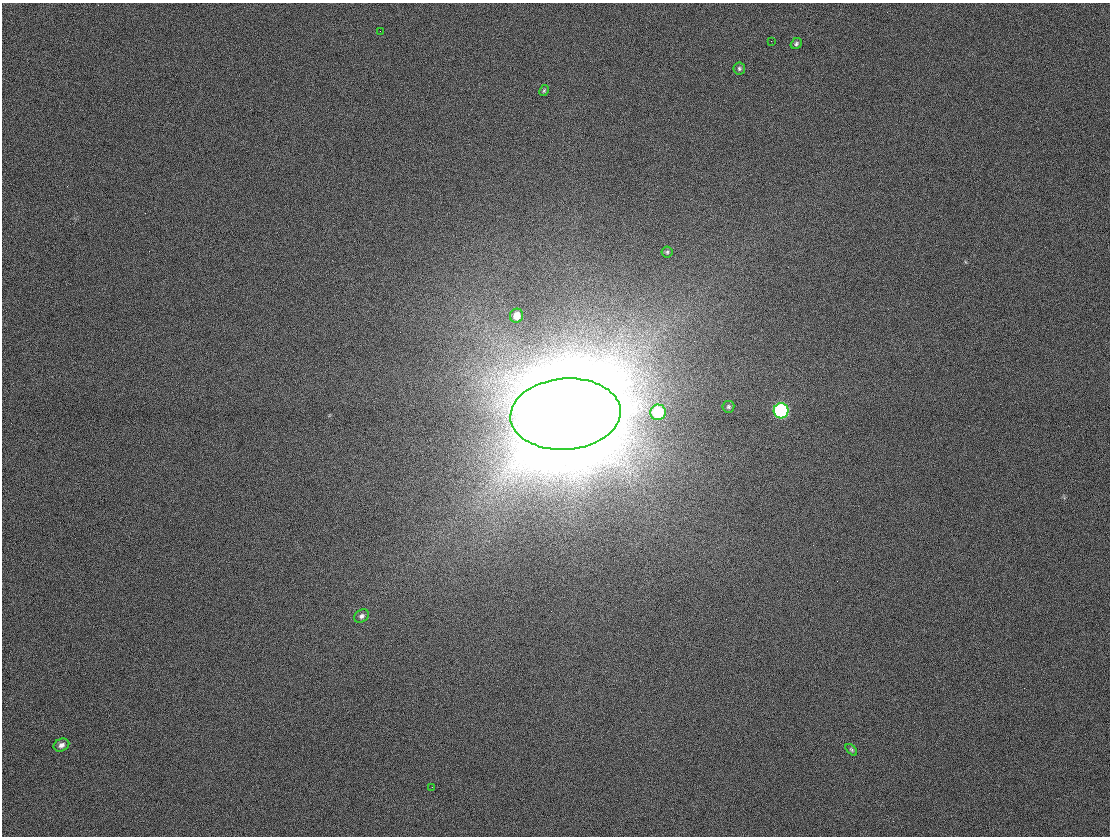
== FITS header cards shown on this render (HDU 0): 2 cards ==
NAXIS1  =                 1108
NAXIS2  =                  834

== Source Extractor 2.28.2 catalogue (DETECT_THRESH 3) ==
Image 1108 x 834 px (HDU 0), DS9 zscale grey, 1 PNG px = 1 image px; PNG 1112 x 838 px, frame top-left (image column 1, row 834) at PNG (2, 3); each listed source drawn as its Kron ellipse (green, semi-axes under 4 px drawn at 4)
Background 44.1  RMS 26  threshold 76.5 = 3 sigma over >= 5 px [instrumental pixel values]
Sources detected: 15; all 15 listed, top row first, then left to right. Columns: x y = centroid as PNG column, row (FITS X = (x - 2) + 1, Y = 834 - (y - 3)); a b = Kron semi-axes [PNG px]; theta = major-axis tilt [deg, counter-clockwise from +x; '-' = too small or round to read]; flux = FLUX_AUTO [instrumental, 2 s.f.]
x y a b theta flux
380 31 2 2 - 1.3e+03
771 41 2 2 - 7.3e+02
796 44 6 5 - 3.3e+03
739 68 6 6 - 3.3e+03
544 91 6 4 63 2.4e+03
667 252 5 5 - 3.1e+03
516 316 7 6 - 2.2e+04
728 407 6 6 - 3.2e+03
781 411 7 7 - 3.3e+05
658 412 8 7 - 7.8e+04
566 414 55 35 4 5.8e+07
362 616 8 6 35 5.5e+03
61 745 8 6 23 6.7e+03
851 750 7 4 -45 2.7e+03
432 787 2 2 - 1.2e+03